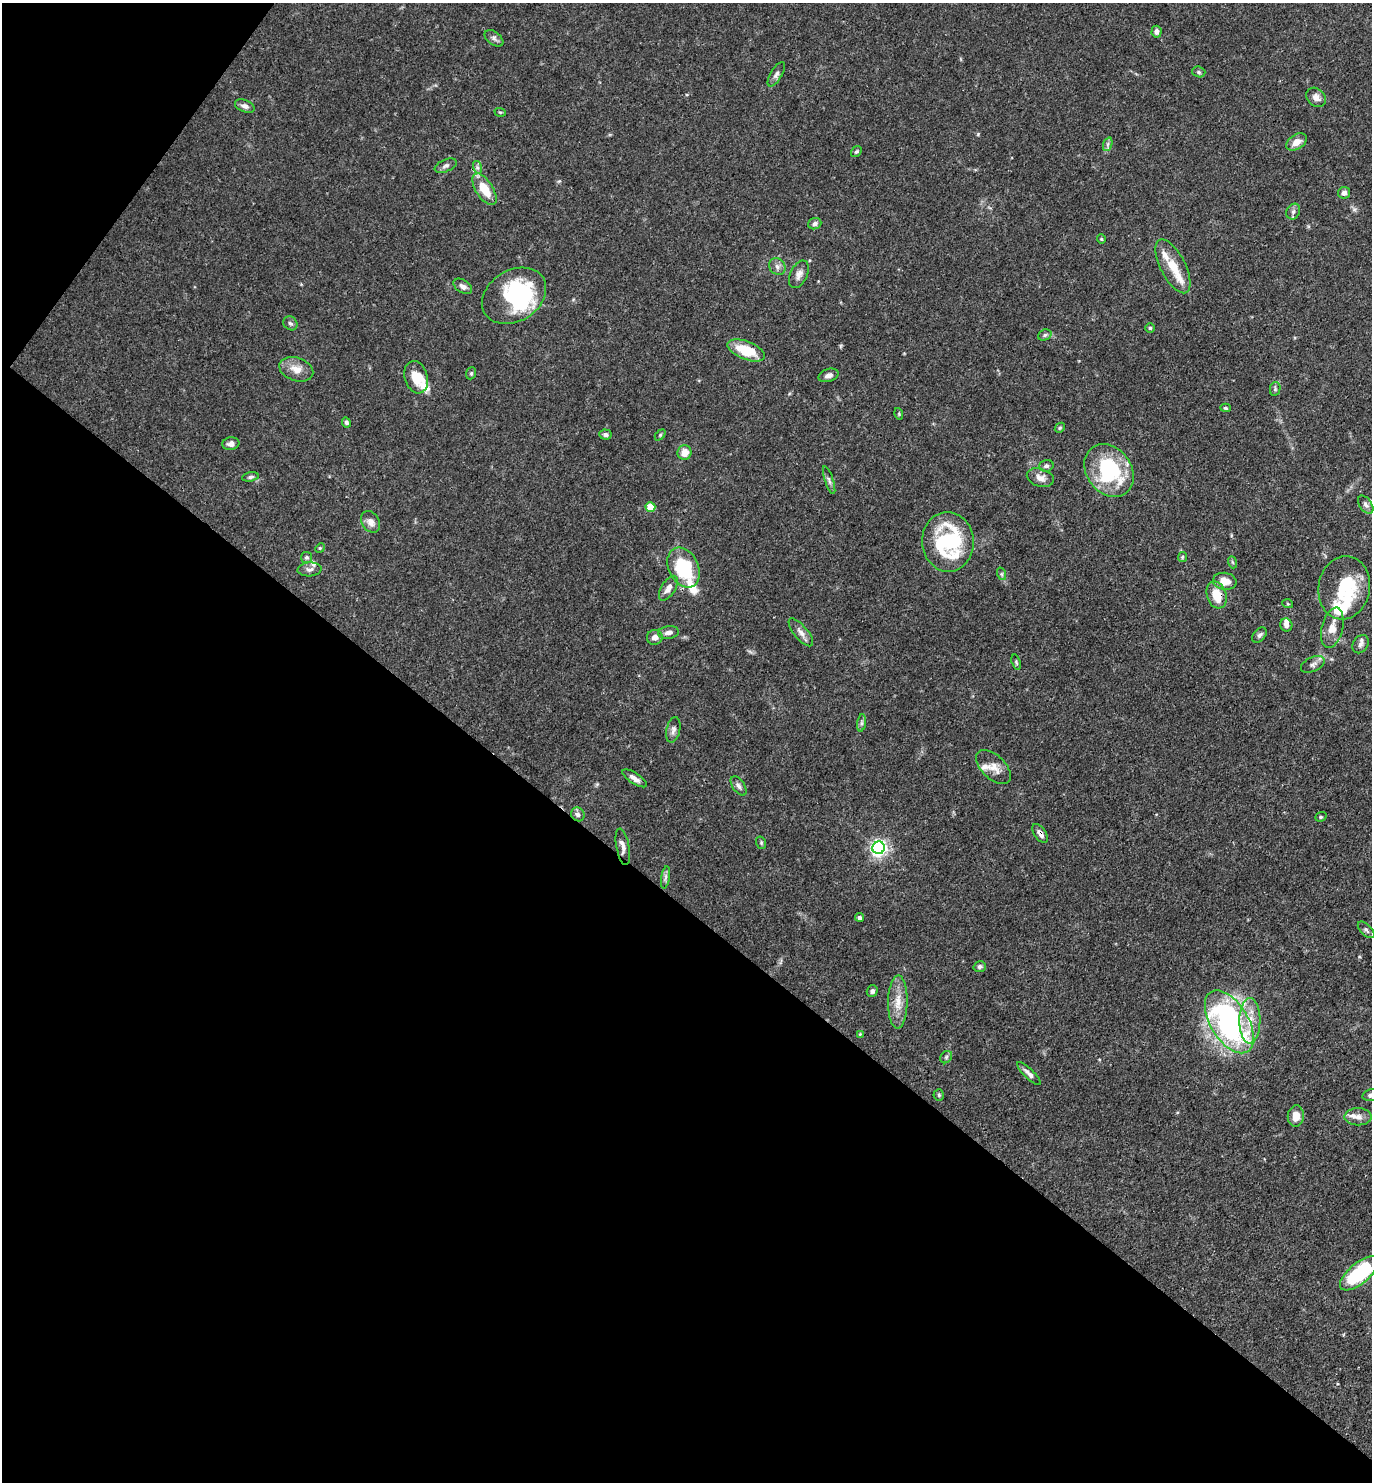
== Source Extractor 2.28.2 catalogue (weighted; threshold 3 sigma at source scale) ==
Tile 9 of 4 x 4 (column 1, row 3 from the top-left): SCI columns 151-1520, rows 1481-2960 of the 5923 x 5919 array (HDU 1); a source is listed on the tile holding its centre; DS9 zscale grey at full resolution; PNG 1374 x 1484 px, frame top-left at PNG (2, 3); each listed source drawn as its Kron ellipse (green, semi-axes under 4 px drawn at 4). Shown black and unused: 41% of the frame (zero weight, under 3 of 4 exposures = <1% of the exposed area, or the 3 px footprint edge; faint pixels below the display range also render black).
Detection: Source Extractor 2.28.2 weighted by HDU 2 'WHT'; one run over the whole footprint, this tile lists its part. Background 0.112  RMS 0.0043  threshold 0.0194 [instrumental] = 3 sigma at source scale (4.5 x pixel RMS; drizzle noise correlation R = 1.50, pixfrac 1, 0.05/0.05 arcsec/px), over >= 5 px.
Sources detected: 107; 3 inside a brighter object's white glare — neither listed nor drawn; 8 inside a brighter listed object's ellipse — not listed separately; the other 96 listed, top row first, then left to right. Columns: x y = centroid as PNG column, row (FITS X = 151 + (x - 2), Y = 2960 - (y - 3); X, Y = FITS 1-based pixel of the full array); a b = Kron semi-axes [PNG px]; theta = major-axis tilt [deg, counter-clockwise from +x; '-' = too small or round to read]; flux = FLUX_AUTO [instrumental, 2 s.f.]
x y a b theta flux
1156 32 6 5 - 1.6
494 38 11 6 -38 1.5
1199 72 7 5 -17 0.94
776 74 14 5 59 1.7
1316 97 11 8 -43 2.5
245 106 10 6 -21 1.8
500 112 6 3 -17 0.47
1297 142 11 7 35 3.7
1108 144 7 4 71 1
856 152 6 4 55 0.71
446 166 12 6 23 1.4
477 167 6 4 -72 1
484 189 18 8 -58 10
1344 193 6 6 - 1.8
1293 212 8 6 60 1.3
815 224 7 5 21 1.4
1101 239 4 4 - 0.46
777 266 9 7 -49 1.8
1173 266 29 12 -63 8.9
799 274 15 8 64 2.7
463 286 10 6 -34 1.8
514 296 34 25 32 44
290 323 7 6 - 1.1
1150 328 4 4 - 0.68
1045 335 7 5 22 0.9
746 350 20 9 -21 14
296 369 17 11 -18 5
471 373 6 5 - 0.66
828 375 10 6 18 2
416 377 16 11 -74 8
1275 389 7 5 80 0.82
1225 408 5 4 - 0.73
899 414 6 3 -73 0.47
346 422 5 4 - 0.94
1060 428 5 4 - 0.63
605 434 6 5 - 1.3
660 435 6 4 46 0.6
231 444 8 6 7 2.1
684 453 7 7 - 5.2
1046 466 7 5 15 1.1
1109 470 28 22 -53 38
250 477 8 4 10 1
1040 478 14 9 -17 3.2
829 480 14 4 -71 1.3
1366 505 10 6 -55 1.7
650 507 5 5 - 12
371 522 12 8 -58 2.9
948 542 30 26 -87 43
320 548 5 4 - 0.51
306 557 5 5 - 0.85
1182 557 5 4 - 0.51
1232 562 6 4 -70 0.61
684 568 21 15 -64 31
309 569 12 7 4 1.7
1002 574 6 4 -71 0.68
1225 581 12 8 -9 5.1
668 588 14 7 58 3
1344 588 32 25 80 25
1217 595 14 9 -72 8.2
1288 604 5 3 - 0.39
1286 625 6 6 - 1.5
1332 628 20 10 76 5.5
668 632 10 6 7 2.2
801 632 17 7 -50 2.5
1259 635 9 5 47 1.1
655 637 8 7 - 2.7
1361 644 10 7 57 1.7
1016 662 8 4 -72 0.62
1313 664 12 7 24 1.8
862 723 9 4 82 1.1
673 730 13 6 77 1.8
994 767 21 12 -44 5.1
634 778 14 5 -33 2.7
739 786 11 6 -54 1.6
578 814 7 6 - 1.4
1321 817 6 4 21 0.58
1040 833 11 5 -55 2.3
761 843 6 5 - 0.62
623 847 18 6 -79 2.6
879 848 6 6 - 150
665 878 11 4 81 1.3
859 917 4 4 - 1.1
1366 930 10 5 -45 1.1
980 967 6 5 - 1
872 991 6 5 - 1.2
898 1002 26 9 89 6.6
1250 1021 23 10 90 8.1
1229 1022 35 19 -58 110
860 1034 4 4 - 0.38
946 1057 7 5 48 0.83
1029 1074 15 5 -44 2
939 1095 6 5 - 0.74
1371 1095 8 5 15 1.4
1296 1116 10 8 84 4.8
1358 1117 13 8 0 2.8
1359 1273 23 10 40 34
Overlapping masked pixels (flux is a lower limit): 3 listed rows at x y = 1217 595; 1040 833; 623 847
Isophote crosses this tile's border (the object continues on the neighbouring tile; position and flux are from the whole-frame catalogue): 1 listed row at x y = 1371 1095